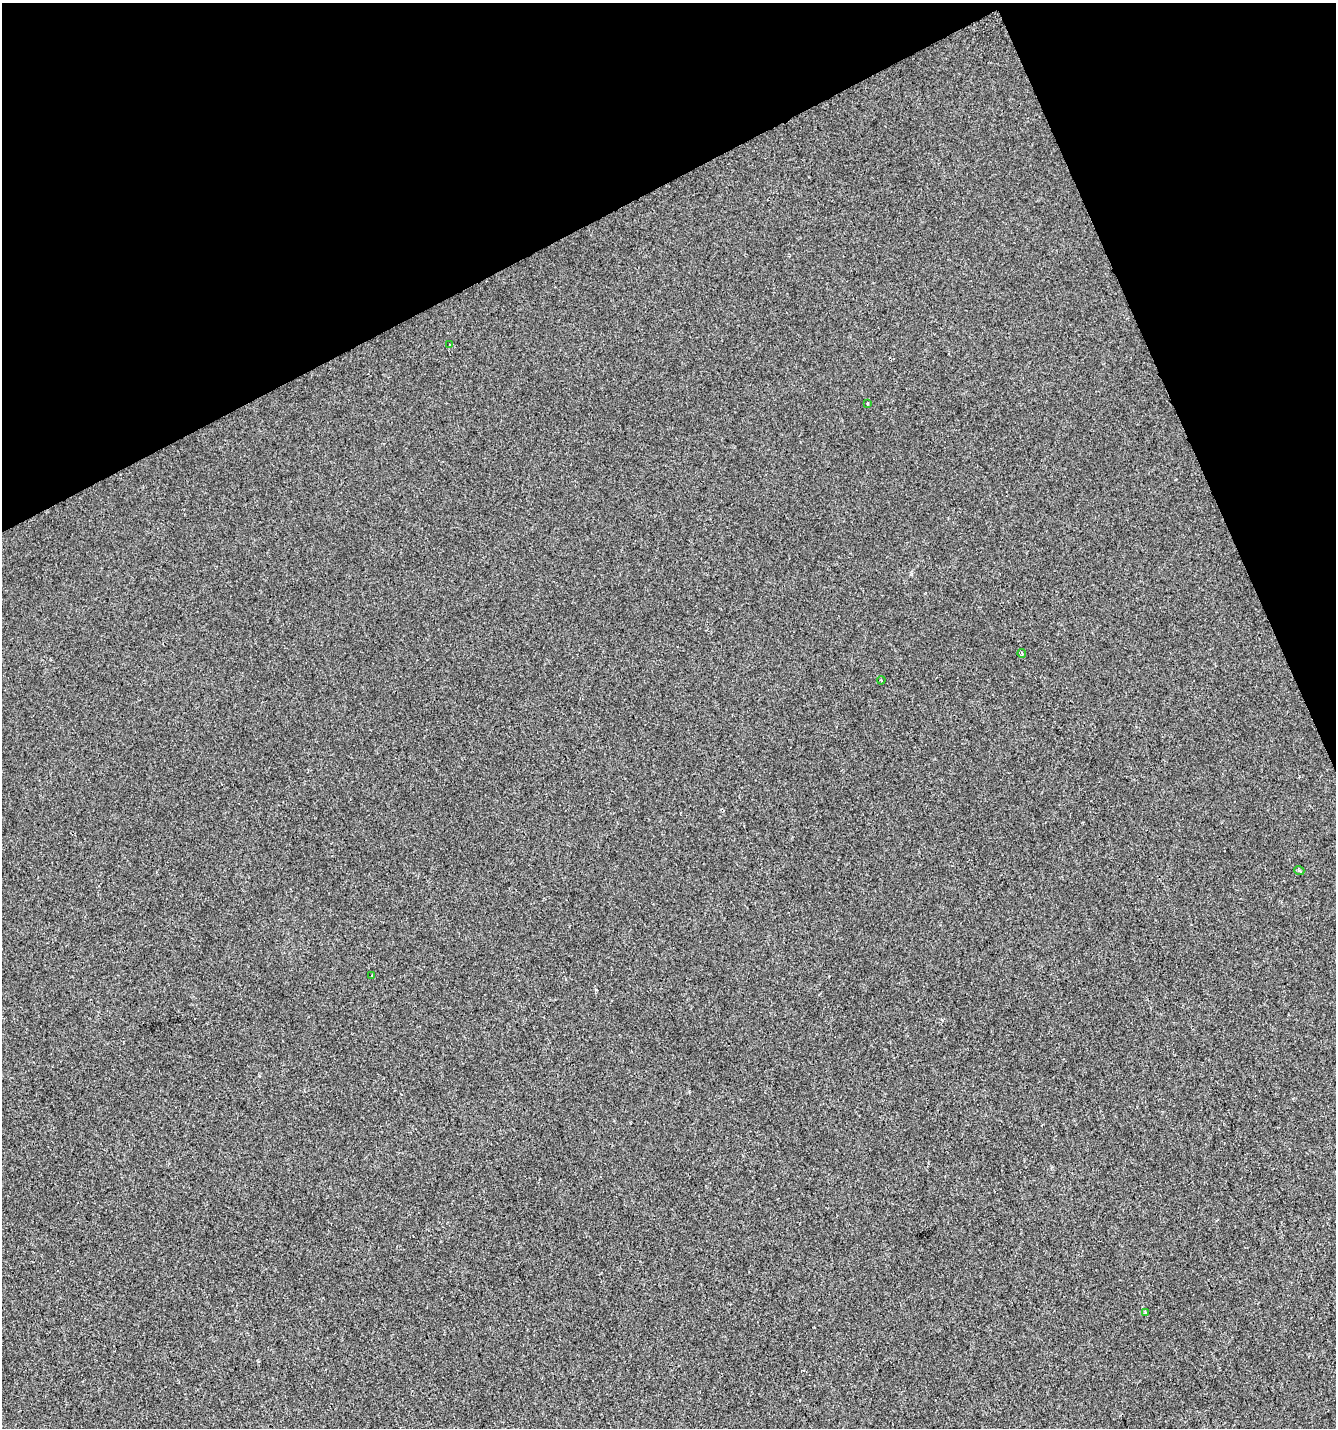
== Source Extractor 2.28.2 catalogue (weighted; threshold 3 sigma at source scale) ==
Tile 3 of 4 x 4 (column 3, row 1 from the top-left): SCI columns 2761-4094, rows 4283-5708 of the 5579 x 5708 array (HDU 1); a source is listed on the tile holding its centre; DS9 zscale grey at full resolution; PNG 1338 x 1430 px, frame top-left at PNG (2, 3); each listed source drawn as its Kron ellipse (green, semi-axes under 4 px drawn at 4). Shown black and unused: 21% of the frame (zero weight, under 2 of 3 exposures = <1% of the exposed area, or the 3 px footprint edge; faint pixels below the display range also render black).
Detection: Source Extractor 2.28.2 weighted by HDU 2 'WHT'; one run over the whole footprint, this tile lists its part. Background 9.99e-06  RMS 0.0042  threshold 0.0187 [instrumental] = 3 sigma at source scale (4.5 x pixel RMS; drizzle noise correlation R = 1.50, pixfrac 1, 0.0396/0.0396 arcsec/px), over >= 5 px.
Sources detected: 7; all 7 listed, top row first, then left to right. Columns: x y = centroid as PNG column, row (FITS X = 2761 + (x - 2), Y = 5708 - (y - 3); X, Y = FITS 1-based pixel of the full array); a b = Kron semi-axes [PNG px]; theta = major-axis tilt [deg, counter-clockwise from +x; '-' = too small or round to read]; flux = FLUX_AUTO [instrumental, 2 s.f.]
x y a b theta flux
450 345 4 2 - 0.57
867 404 3 3 - 0.88
1022 654 4 3 - 0.8
881 680 4 3 - 0.35
1299 870 5 3 - 0.43
372 976 3 3 - 1
1145 1313 3 3 - 1.2